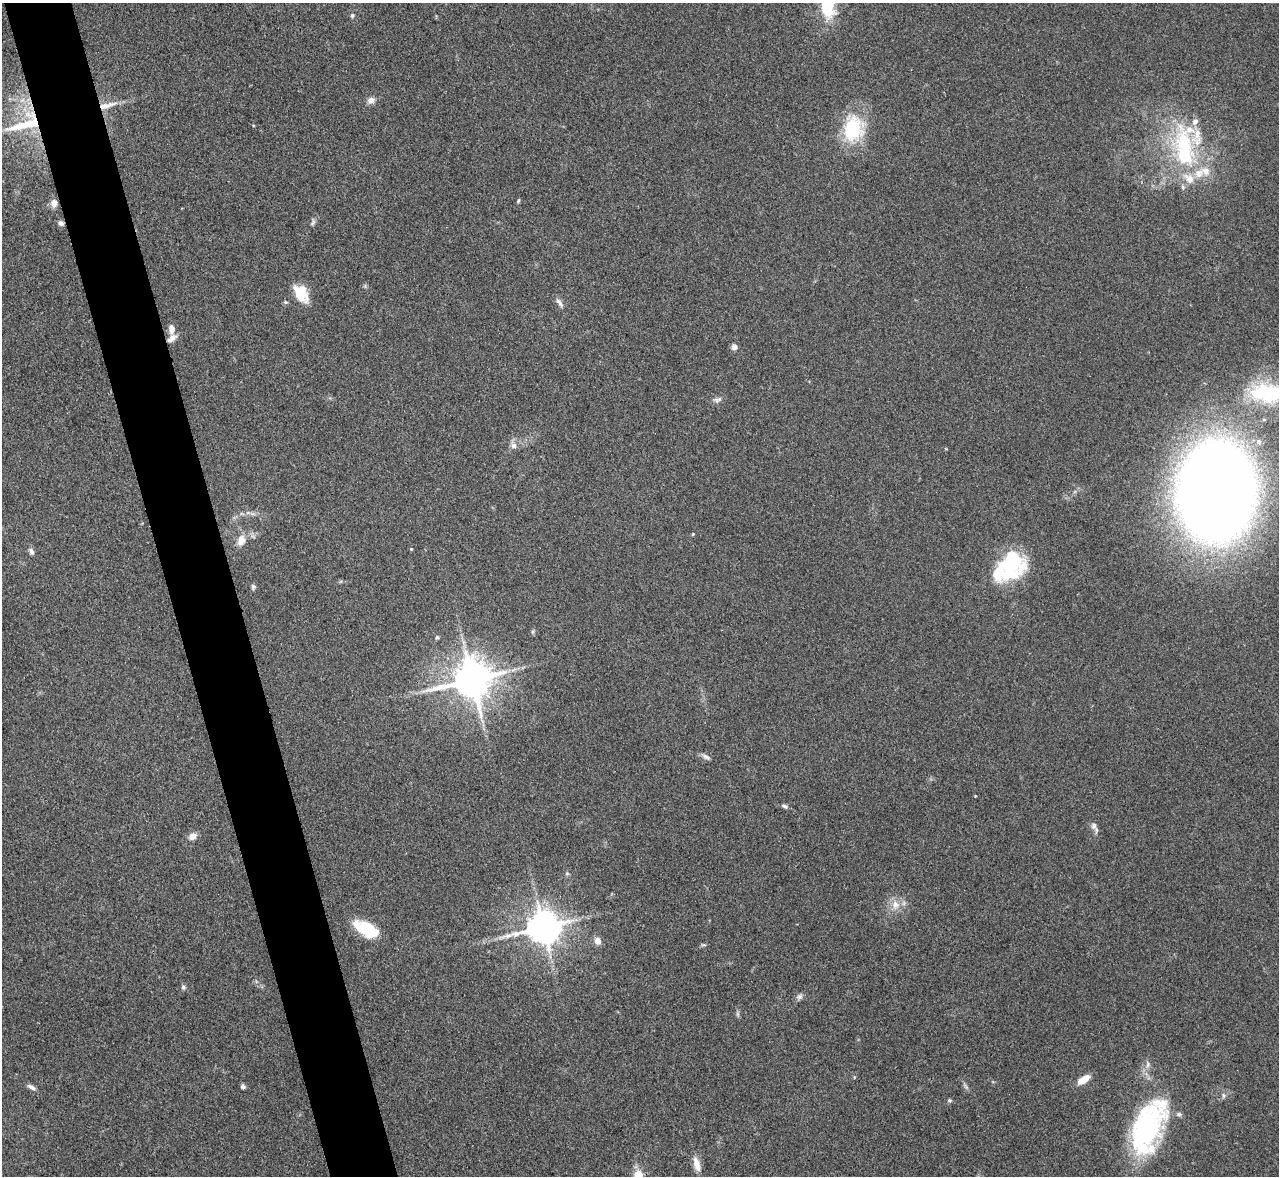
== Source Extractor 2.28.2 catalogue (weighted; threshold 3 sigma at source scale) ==
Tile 11 of 4 x 4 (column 3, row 3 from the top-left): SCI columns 2565-3841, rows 1320-2493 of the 5127 x 5108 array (HDU 1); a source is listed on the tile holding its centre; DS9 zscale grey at full resolution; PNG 1281 x 1178 px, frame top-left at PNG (2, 3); no overlay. Shown black and unused: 5% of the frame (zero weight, under 3 of 4 exposures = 1% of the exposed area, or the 3 px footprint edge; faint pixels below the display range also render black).
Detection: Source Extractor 2.28.2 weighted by HDU 2 'WHT'; one run over the whole footprint, this tile lists its part. Background 0.334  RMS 0.0099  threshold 0.0443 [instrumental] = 3 sigma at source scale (4.5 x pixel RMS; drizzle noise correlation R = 1.50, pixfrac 1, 0.05/0.05 arcsec/px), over >= 5 px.
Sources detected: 62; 1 inside a brighter object's white glare — not listed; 11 inside a brighter listed object's ellipse — not listed separately; the other 50 listed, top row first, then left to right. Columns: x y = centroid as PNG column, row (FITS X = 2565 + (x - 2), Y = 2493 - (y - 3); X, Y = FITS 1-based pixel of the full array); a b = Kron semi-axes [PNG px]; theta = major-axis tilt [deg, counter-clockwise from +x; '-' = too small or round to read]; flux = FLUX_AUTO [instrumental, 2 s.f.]
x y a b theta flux
352 15 6 5 - 1.7
371 100 9 7 19 6
107 105 27 7 16 12
25 124 53 19 19 56
853 129 34 26 80 57
1185 147 76 29 -87 110
518 201 6 3 63 1.2
54 203 9 8 - 6.6
313 222 12 4 59 2.6
61 223 8 6 -30 3
301 294 23 14 -58 22
559 303 16 5 -54 4
172 329 13 8 -89 6.5
734 347 7 6 - 4.6
1269 393 50 22 -3 100
718 400 13 6 12 3.6
1258 442 8 8 - 4.1
514 446 8 8 - 4.6
1216 492 73 55 86 1800
241 540 14 10 78 9.8
411 549 4 4 - 0.93
31 551 8 5 -63 3.7
1010 565 38 29 63 80
253 587 7 6 - 2.1
533 632 6 4 -72 1.4
437 637 6 4 73 1.6
472 679 12 10 19 3100
706 757 12 6 -26 3.5
784 806 9 5 -8 2.4
1094 825 9 8 - 4.5
192 836 8 7 - 7.3
567 874 6 4 0 1.3
895 905 12 12 - 10
543 927 10 9 - 2100
367 928 25 14 -42 36
597 941 10 8 -61 5.8
704 945 8 3 5 1.4
183 987 6 6 - 2.3
799 997 9 7 32 3.2
738 1014 7 4 -71 1.8
1148 1065 8 6 87 3.5
1083 1079 14 7 34 13
243 1086 5 5 - 2.5
966 1086 9 3 -45 2
31 1087 11 5 -29 3.8
1223 1095 7 4 -90 2
949 1100 6 4 -1 1.6
1146 1128 62 33 71 170
697 1164 19 7 -73 9.5
638 1175 6 5 - 29
Overlapping masked pixels (flux is a lower limit): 3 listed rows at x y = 107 105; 25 124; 61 223
Isophote crosses this tile's border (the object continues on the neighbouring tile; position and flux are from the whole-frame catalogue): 3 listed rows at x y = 25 124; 1269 393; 638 1175